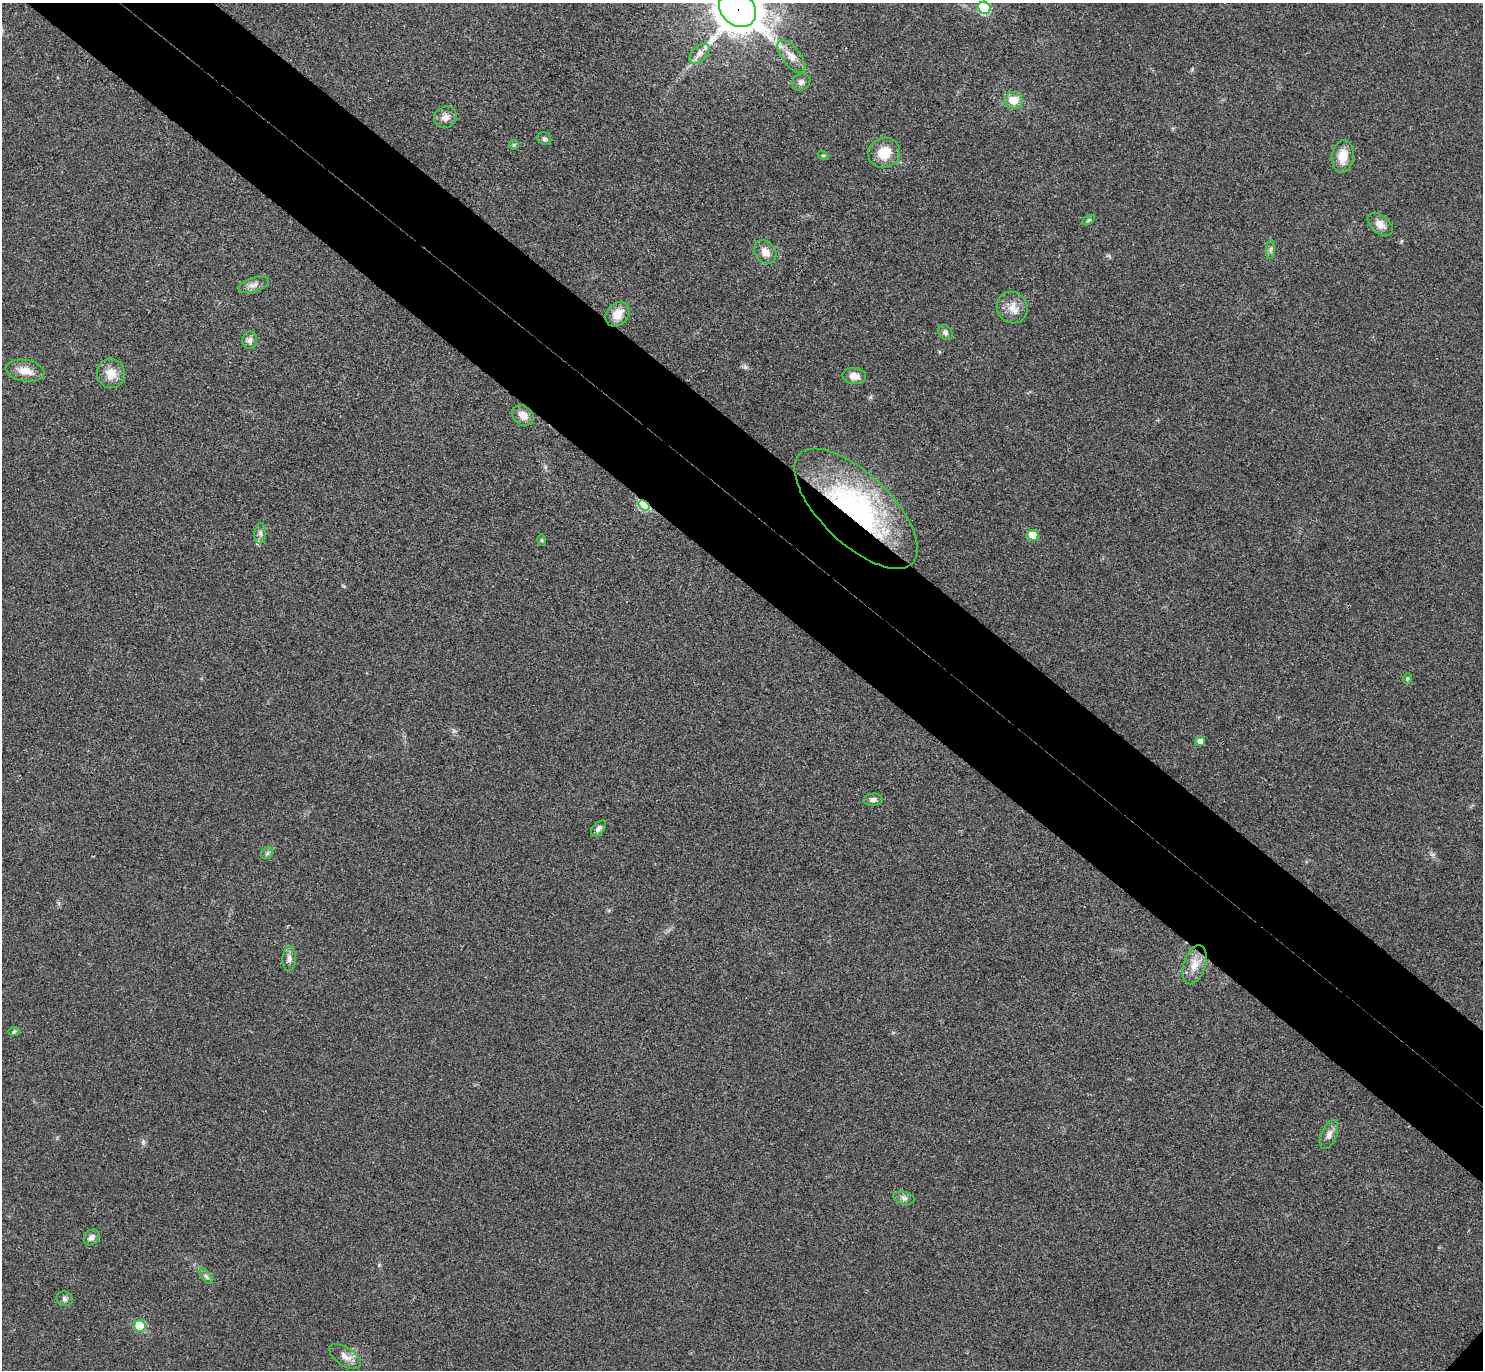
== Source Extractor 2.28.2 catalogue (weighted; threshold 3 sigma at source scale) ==
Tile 11 of 4 x 4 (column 3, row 3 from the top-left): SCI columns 3002-4482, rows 1569-2936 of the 6006 x 6014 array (HDU 1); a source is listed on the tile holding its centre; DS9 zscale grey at full resolution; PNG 1485 x 1372 px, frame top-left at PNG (2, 3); each listed source drawn as its Kron ellipse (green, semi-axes under 4 px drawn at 4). Shown black and unused: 10% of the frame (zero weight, under 3 of 4 exposures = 6% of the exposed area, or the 3 px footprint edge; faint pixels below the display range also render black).
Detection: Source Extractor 2.28.2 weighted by HDU 2 'WHT'; one run over the whole footprint, this tile lists its part. Background 0.0286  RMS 0.0055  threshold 0.0246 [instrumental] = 3 sigma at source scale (4.5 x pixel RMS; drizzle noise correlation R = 1.50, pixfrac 1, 0.05/0.05 arcsec/px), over >= 5 px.
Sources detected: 45; all 45 listed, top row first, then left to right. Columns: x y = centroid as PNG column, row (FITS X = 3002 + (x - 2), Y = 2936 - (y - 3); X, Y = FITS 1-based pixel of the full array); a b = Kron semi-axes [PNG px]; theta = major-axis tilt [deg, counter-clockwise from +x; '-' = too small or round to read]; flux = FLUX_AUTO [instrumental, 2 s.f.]
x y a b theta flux
984 8 6 5 - 32
738 9 20 16 -40 1800
699 54 12 7 46 3.2
791 56 19 9 -52 5.5
801 82 9 8 - 2.2
1013 100 9 8 - 7.5
445 117 12 10 26 3.7
544 139 7 6 - 1.4
514 145 5 5 - 0.85
884 153 16 14 21 11
823 155 6 3 -18 0.61
1343 157 17 10 82 8.4
1089 220 7 4 33 0.91
1380 224 14 9 -40 4.4
1270 249 9 4 89 1.4
765 252 13 10 -54 4.8
254 285 16 7 18 3
1012 308 16 15 - 6.5
617 314 14 10 47 7.4
945 332 8 6 -45 1.7
250 340 9 7 80 2.3
25 371 19 10 -9 6.5
111 373 15 14 - 7.4
854 376 12 8 -6 4.7
523 415 12 9 -36 5
644 505 6 4 -37 32
856 509 78 35 -44 110
260 533 10 6 86 2
1033 535 5 5 - 13
542 540 6 4 -90 0.68
1407 678 5 4 - 0.91
1200 741 5 5 - 2.6
873 800 9 6 4 1.9
598 828 9 5 48 1.8
267 853 6 5 - 1.1
289 959 12 7 89 2.5
1194 965 20 11 73 6.9
14 1031 6 4 2 0.68
1329 1134 15 7 66 3.3
904 1198 11 6 -15 1.8
91 1237 8 7 - 2.6
206 1276 9 4 -54 1.3
64 1299 8 7 - 1.4
140 1326 6 5 - 18
345 1356 18 9 -34 4.3
Overlapping masked pixels (flux is a lower limit): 3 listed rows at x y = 738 9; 644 505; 856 509
Isophote crosses this tile's border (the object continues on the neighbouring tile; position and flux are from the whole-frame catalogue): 2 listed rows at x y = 984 8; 738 9